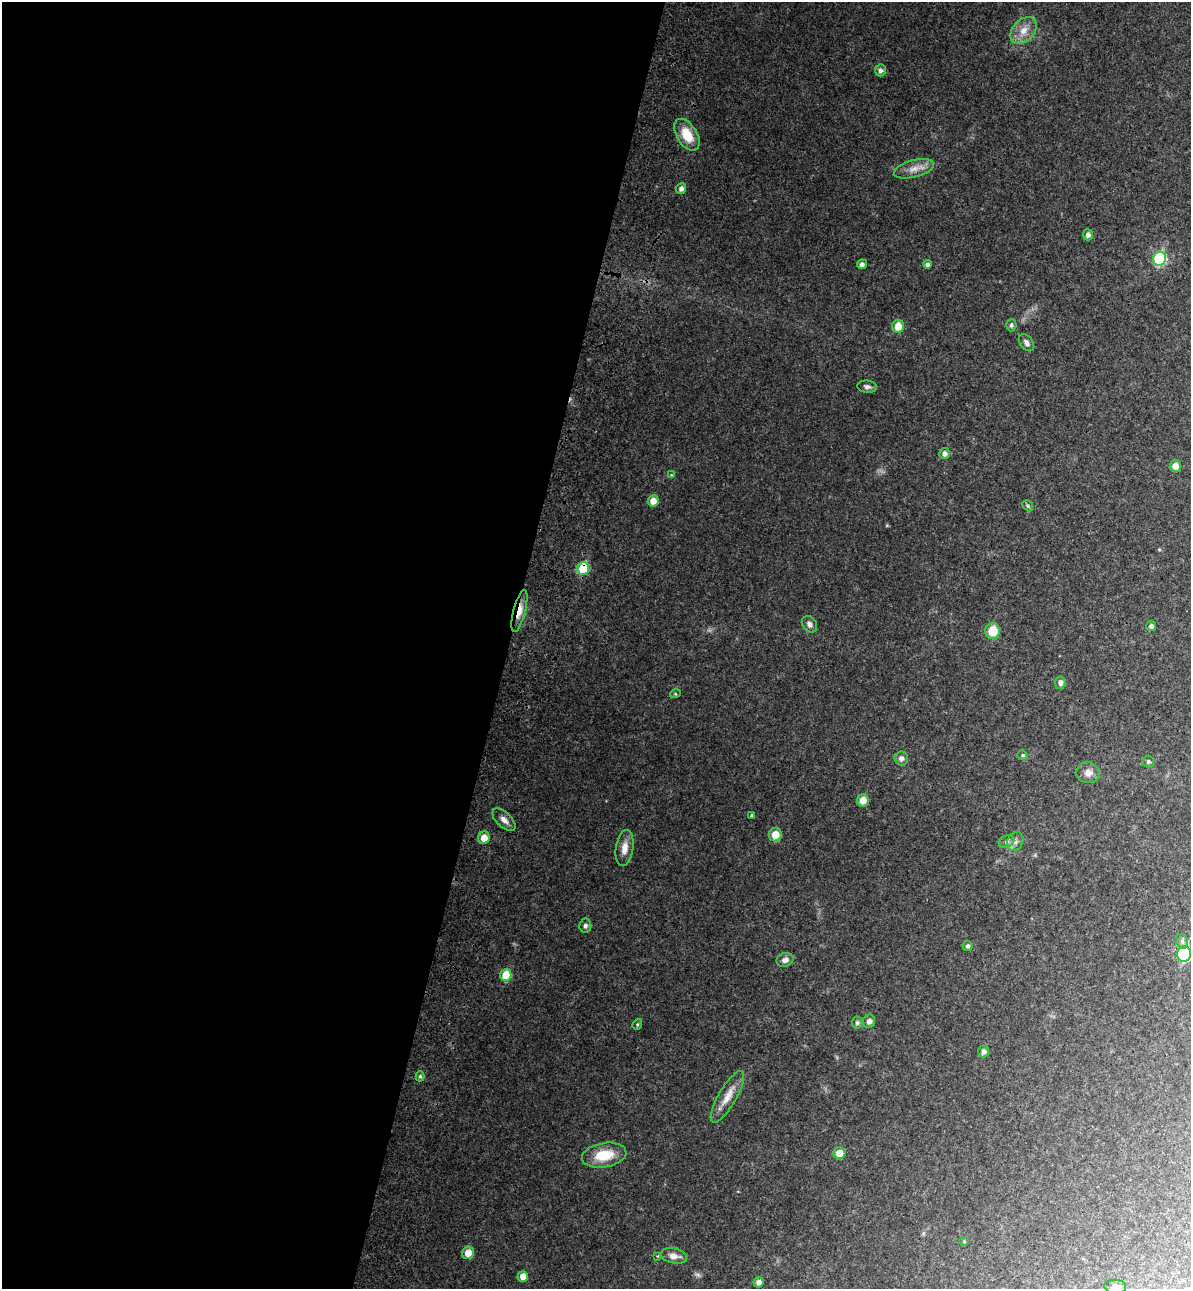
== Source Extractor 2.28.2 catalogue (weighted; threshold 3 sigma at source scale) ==
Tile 5 of 4 x 4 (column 1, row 2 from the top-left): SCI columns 244-1432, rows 2620-3906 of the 5366 x 5236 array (HDU 1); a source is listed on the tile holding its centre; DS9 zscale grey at full resolution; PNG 1193 x 1291 px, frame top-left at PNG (2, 2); each listed source drawn as its Kron ellipse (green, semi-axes under 4 px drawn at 4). Shown black and unused: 43% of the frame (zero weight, under 3 of 4 exposures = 6% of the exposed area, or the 3 px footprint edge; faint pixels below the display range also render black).
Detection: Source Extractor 2.28.2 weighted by HDU 2 'WHT'; one run over the whole footprint, this tile lists its part. Background 0.0497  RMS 0.0045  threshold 0.0203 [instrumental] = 3 sigma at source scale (4.5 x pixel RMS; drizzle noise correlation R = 1.50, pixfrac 1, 0.05/0.05 arcsec/px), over >= 5 px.
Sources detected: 58; all 58 listed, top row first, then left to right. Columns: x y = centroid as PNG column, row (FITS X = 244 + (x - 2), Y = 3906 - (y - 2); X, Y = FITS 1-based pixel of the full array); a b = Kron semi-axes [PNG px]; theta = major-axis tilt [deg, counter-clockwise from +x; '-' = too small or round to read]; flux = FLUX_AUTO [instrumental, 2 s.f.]
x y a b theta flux
1023 31 15 10 46 5.3
880 70 6 5 - 1.5
687 135 17 10 -58 11
914 169 20 8 15 4.4
681 189 5 5 - 1.7
1088 235 5 5 - 2.1
1159 259 7 6 - 37
862 264 5 4 - 1.5
927 264 4 4 - 1.3
1011 325 6 5 - 0.94
898 326 6 6 - 6
1027 343 10 6 -52 1.9
867 387 10 6 -6 1.4
944 453 5 5 - 1.9
1175 466 6 5 - 3.6
671 475 4 4 - 0.43
653 501 6 5 - 4.7
1028 506 6 4 -47 0.79
583 568 6 6 - 17
519 611 22 6 76 4.4
809 624 9 7 -54 1.9
1151 626 5 5 - 1.3
993 631 8 7 - 9.4
1060 683 6 5 - 1.8
675 694 5 3 - 0.49
1023 755 5 4 - 0.69
901 758 7 6 - 1.9
1148 761 6 6 - 0.97
1088 773 12 10 -13 3
863 800 6 6 - 4.5
752 815 4 3 - 0.66
504 820 14 7 -44 2.7
775 835 7 6 - 6.6
484 838 6 6 - 4.6
1015 841 10 8 64 2.2
1007 842 8 6 18 1.3
624 848 18 9 82 4.6
585 926 7 6 - 1.2
1182 941 7 5 -74 1.3
968 946 5 5 - 1.1
1184 954 8 7 - 58
785 960 8 6 20 2
506 975 6 5 - 12
869 1021 7 6 - 1.7
857 1023 6 5 - 1.1
637 1024 6 4 71 0.59
984 1052 6 5 - 1.9
420 1076 5 4 - 0.86
727 1097 29 9 60 6.2
839 1153 6 6 - 6.1
604 1155 22 12 9 12
964 1241 5 4 - 0.49
468 1253 6 6 - 5.3
658 1256 3 2 - 0.44
673 1256 13 7 -11 3.5
523 1276 5 5 - 3.7
758 1282 5 5 - 2.1
1115 1287 11 7 -5 1.7
Overlapping masked pixels (flux is a lower limit): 2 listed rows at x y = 583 568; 519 611
Isophote crosses this tile's border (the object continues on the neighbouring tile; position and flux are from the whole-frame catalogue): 1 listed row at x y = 1184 954